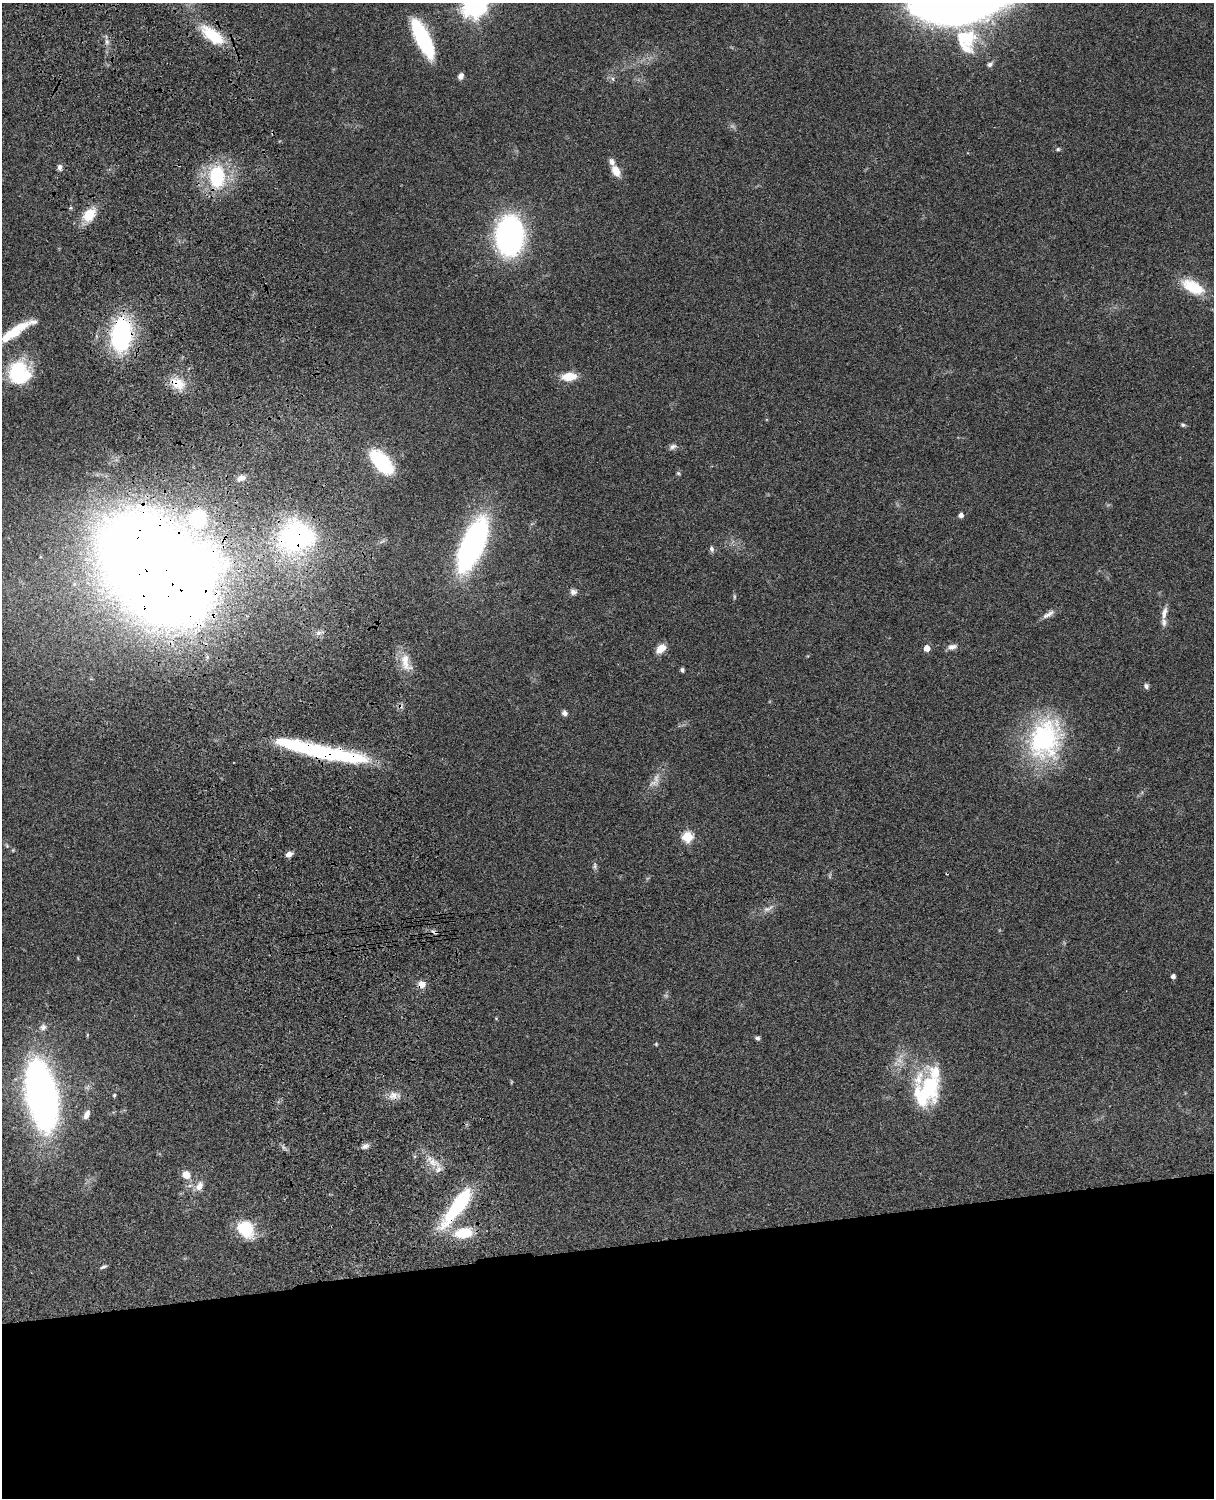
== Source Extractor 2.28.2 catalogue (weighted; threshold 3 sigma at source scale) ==
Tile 11 of 4 x 3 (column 3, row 3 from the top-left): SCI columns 2546-3757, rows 277-1772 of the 5087 x 4926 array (HDU 1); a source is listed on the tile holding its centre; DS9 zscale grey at full resolution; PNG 1216 x 1500 px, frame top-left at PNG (2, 3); no overlay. Shown black and unused: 17% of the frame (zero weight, under 3 of 4 exposures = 6% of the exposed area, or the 3 px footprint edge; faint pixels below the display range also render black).
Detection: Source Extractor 2.28.2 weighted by HDU 2 'WHT'; one run over the whole footprint, this tile lists its part. Background 0.0876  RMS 0.0061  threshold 0.0273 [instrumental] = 3 sigma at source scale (4.5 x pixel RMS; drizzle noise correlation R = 1.50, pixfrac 1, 0.05/0.05 arcsec/px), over >= 5 px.
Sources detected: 84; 1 too faint to see at this stretch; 2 inside a brighter object's white glare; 3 cosmic-ray / hot-pixel residue — not listed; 8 inside a brighter listed object's ellipse — not listed separately; the other 70 listed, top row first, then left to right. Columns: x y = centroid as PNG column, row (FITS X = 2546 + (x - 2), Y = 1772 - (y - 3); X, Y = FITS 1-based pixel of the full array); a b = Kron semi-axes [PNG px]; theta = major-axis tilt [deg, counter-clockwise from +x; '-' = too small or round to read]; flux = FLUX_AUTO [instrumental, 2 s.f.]
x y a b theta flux
474 5 9 8 - 570
212 35 31 13 -36 26
965 38 28 24 9 29
423 39 40 12 -65 56
107 42 6 5 - 1.5
990 64 7 5 36 1.7
461 76 7 5 63 2.7
613 79 6 4 -72 0.95
1058 149 6 5 - 1
60 167 7 5 -89 2.3
616 171 14 8 -63 7.1
217 177 24 17 90 43
89 215 15 10 50 15
510 235 30 20 86 180
1193 287 28 14 -28 19
18 328 40 11 27 17
121 335 28 16 83 90
18 373 27 19 87 40
569 376 15 8 5 12
177 383 22 14 -32 11
1183 425 6 4 -19 1.1
673 446 11 6 21 2.1
381 462 22 12 -48 55
678 473 6 4 -44 0.8
241 478 10 7 15 3
961 515 5 4 - 2.9
198 518 11 10 - 51
295 538 32 27 11 130
472 544 48 18 67 170
711 549 8 6 -84 1.6
159 571 80 54 -44 1900
573 592 9 8 - 2.3
734 597 8 4 -82 0.87
1164 613 18 6 76 4.2
1048 614 19 6 31 3.3
319 633 14 5 13 2.7
952 647 12 7 11 3
927 648 5 5 - 6.7
661 649 13 9 41 5.8
405 661 28 12 -82 11
682 670 4 4 - 1.4
1146 686 7 6 - 1.7
565 713 7 6 - 2.1
1045 739 50 37 76 87
320 751 91 12 -12 100
656 778 19 6 84 4.4
687 836 5 5 - 47
7 846 6 4 -46 0.81
289 854 8 6 25 3
595 866 9 6 88 1.5
767 909 10 6 7 2.5
1173 976 4 4 - 2.2
421 984 8 7 - 4.8
43 1027 10 9 - 2.6
87 1035 5 3 - 0.53
757 1038 6 5 - 1.4
656 1044 5 4 - 0.6
929 1087 37 29 88 40
41 1095 43 17 -79 510
114 1095 5 4 - 0.73
393 1096 13 11 15 5
86 1115 10 6 66 4
365 1146 11 7 23 2.4
433 1162 20 9 -25 7
186 1175 8 7 - 6.9
199 1186 14 9 59 4.6
457 1206 52 13 54 53
245 1229 22 16 -46 22
464 1233 17 10 8 19
103 1267 10 4 26 1.3
Overlapping masked pixels (flux is a lower limit): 9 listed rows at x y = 212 35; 121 335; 177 383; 198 518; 295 538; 159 571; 320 751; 421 984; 457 1206
Isophote crosses this tile's border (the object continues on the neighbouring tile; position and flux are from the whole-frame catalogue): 2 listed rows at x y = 474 5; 41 1095